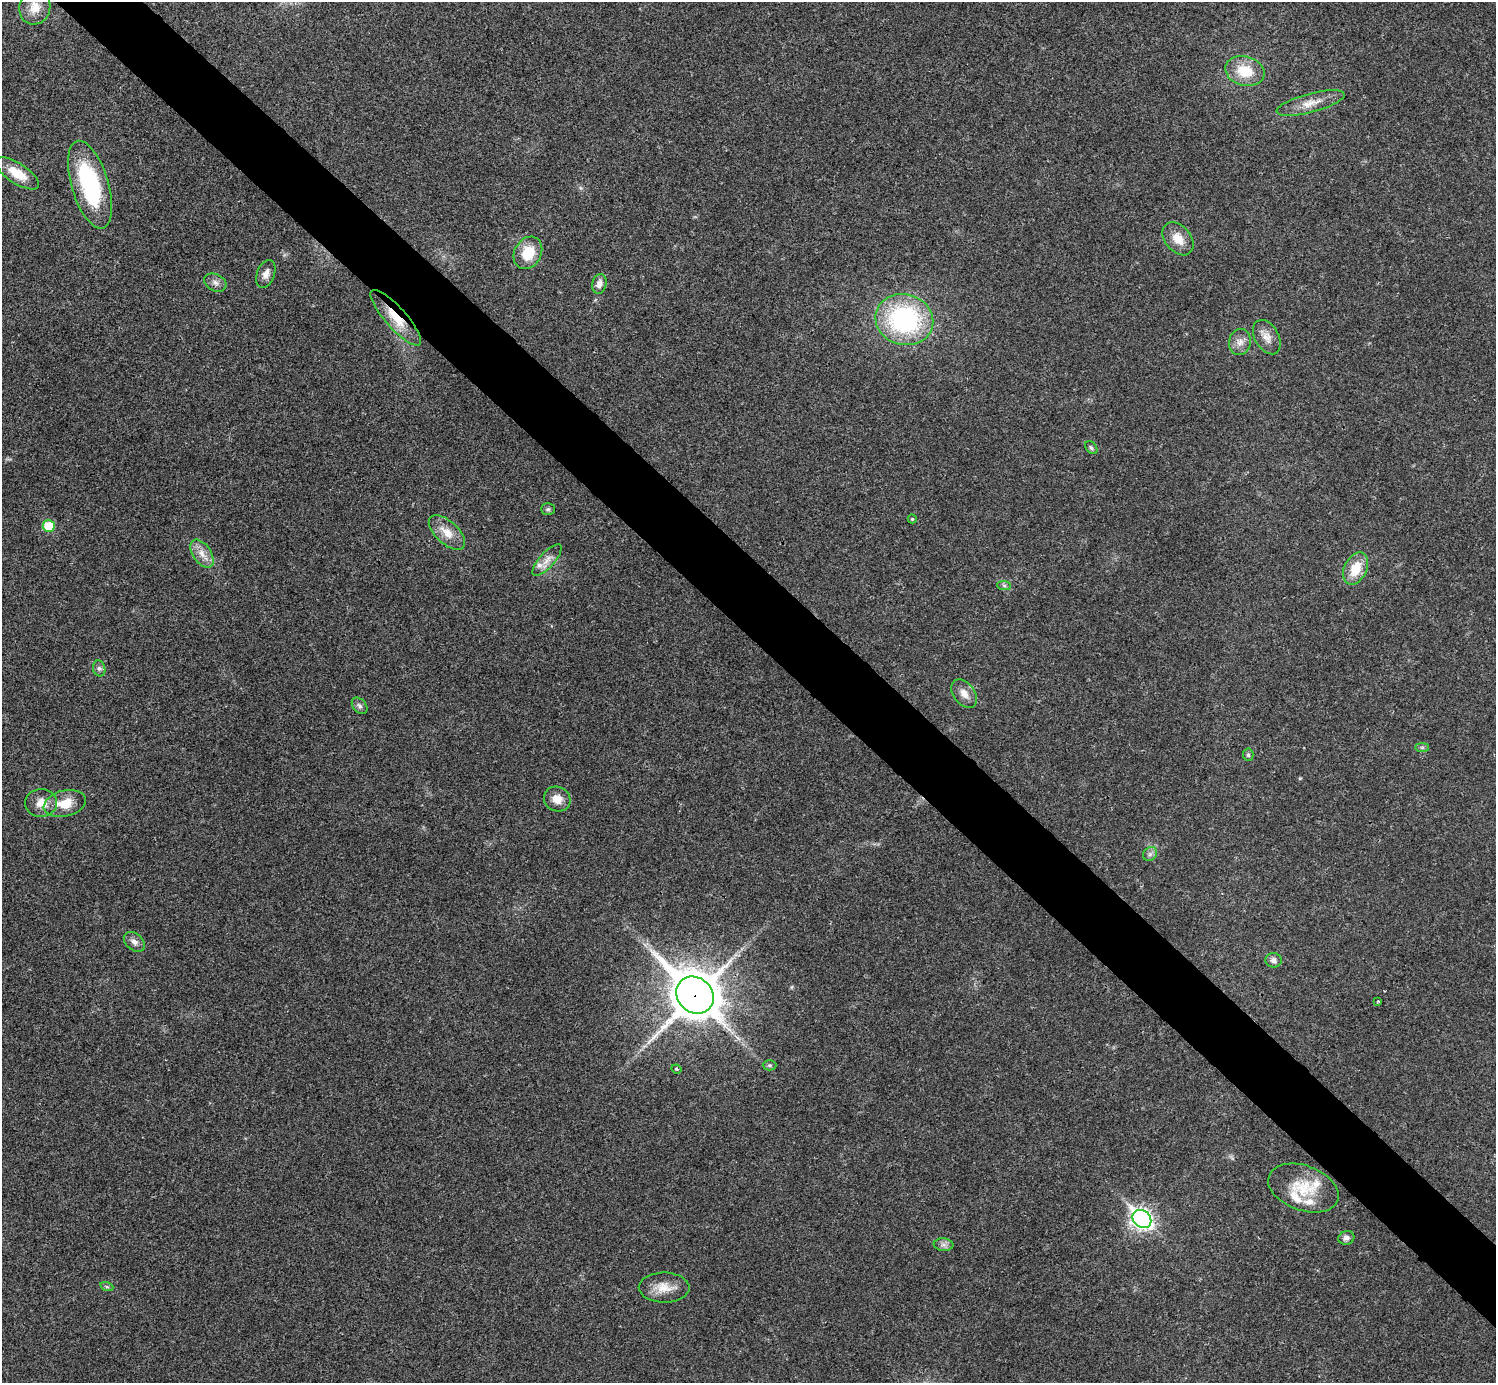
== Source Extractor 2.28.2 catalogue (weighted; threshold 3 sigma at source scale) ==
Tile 6 of 4 x 4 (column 2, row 2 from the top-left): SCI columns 1498-2991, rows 2922-4302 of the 5985 x 5985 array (HDU 1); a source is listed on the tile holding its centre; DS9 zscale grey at full resolution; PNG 1498 x 1385 px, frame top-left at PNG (2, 2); each listed source drawn as its Kron ellipse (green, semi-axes under 4 px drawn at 4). Shown black and unused: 5% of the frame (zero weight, under 3 of 4 exposures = <1% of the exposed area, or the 3 px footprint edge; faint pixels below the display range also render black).
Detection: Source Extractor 2.28.2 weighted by HDU 2 'WHT'; one run over the whole footprint, this tile lists its part. Background 0.0215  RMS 0.0043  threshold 0.0192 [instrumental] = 3 sigma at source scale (4.5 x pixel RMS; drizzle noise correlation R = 1.50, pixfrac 1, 0.05/0.05 arcsec/px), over >= 5 px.
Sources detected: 48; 4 inside a brighter listed object's ellipse — not listed separately; the other 44 listed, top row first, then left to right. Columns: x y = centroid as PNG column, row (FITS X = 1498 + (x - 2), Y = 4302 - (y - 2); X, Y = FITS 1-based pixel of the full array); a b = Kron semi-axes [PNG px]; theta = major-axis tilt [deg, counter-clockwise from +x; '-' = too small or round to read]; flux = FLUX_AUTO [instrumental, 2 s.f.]
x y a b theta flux
35 7 17 15 71 6.5
1245 71 20 14 -16 12
1311 103 35 9 15 6.4
17 173 25 10 -33 8.9
90 185 45 18 -73 46
1178 239 19 13 -50 6.3
528 253 17 13 60 11
266 274 14 9 68 2.8
215 283 12 8 -27 2.2
599 284 10 7 76 2.4
396 318 36 10 -49 11
904 320 29 25 -15 62
1267 337 18 12 -60 4.2
1240 342 13 11 78 3.2
1091 448 7 5 -50 0.84
548 509 7 5 1 0.83
912 519 4 4 - 0.52
49 526 6 6 - 14
447 532 22 11 -43 6.8
202 554 16 9 -56 4.3
547 560 20 7 48 3.6
1356 568 17 11 64 9.9
1004 586 7 4 -2 0.87
99 668 8 6 -74 1.3
964 694 16 10 -54 4
360 706 9 6 -50 1.3
1422 747 7 4 0 0.76
1248 755 6 5 - 0.76
557 799 13 12 - 4.7
41 803 16 14 3 5.6
65 803 21 13 13 9
1150 854 8 6 47 1.4
134 942 12 8 -40 2.3
1274 960 8 7 - 2
695 995 20 17 -42 1700
1378 1001 4 2 - 0.35
769 1065 7 5 0 0.78
677 1069 5 3 - 0.63
1303 1188 36 22 -20 16
1142 1219 10 8 -42 210
1346 1238 8 7 - 1.7
944 1245 10 6 -6 1.6
107 1287 7 4 -18 0.79
664 1288 25 15 -1 7.1
Overlapping masked pixels (flux is a lower limit): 2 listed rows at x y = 396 318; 695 995